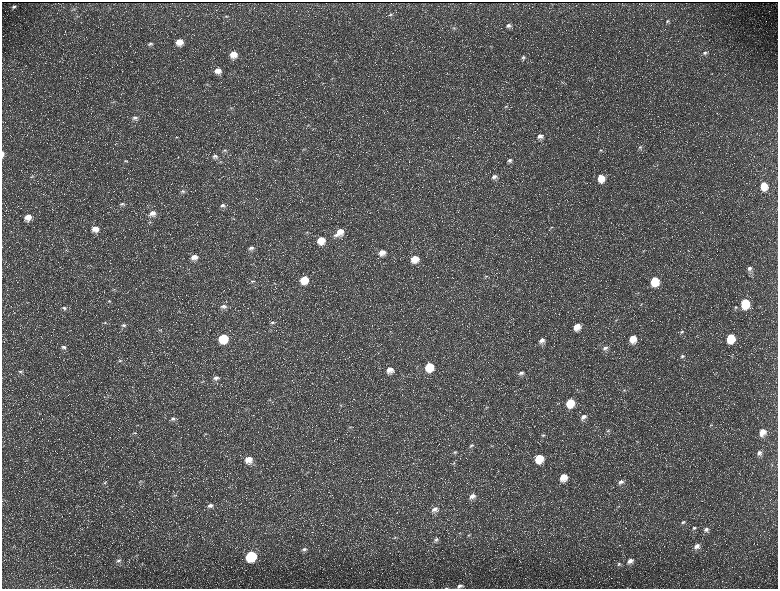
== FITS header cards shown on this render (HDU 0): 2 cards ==
NAXIS1  =                 1552 / length of data axis 1
NAXIS2  =                 1173 / length of data axis 2

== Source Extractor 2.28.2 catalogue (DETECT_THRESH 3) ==
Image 1552 x 1173 px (HDU 0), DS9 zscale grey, zoomed out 1/2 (1 PNG px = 2 x 2 image px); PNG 780 x 591 px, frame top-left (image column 1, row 1173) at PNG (2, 2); no overlay
Background 223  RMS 10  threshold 30.2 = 3 sigma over >= 5 px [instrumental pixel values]
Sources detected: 166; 31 cannot appear on this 1/2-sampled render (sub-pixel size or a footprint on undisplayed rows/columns) and are not listed; the other 135 listed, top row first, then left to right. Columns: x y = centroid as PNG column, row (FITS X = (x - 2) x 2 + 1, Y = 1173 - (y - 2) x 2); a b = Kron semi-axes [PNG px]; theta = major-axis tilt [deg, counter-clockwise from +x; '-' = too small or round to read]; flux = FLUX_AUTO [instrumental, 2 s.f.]
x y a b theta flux
14 7 4 3 - 4100
390 14 5 4 - 3100
77 16 4 3 - 2000
226 16 6 4 5 3000
667 21 5 4 - 3000
508 25 6 5 - 5800
454 28 6 4 -3 3400
179 42 7 6 - 24000
150 43 8 4 18 4800
490 46 4 2 - 930
705 53 6 5 - 4400
233 54 7 7 - 23000
523 57 6 4 25 3700
336 61 5 2 - 1900
218 71 7 6 - 16000
332 78 4 2 - 1400
206 84 4 3 - 1600
506 107 6 4 21 3100
231 108 6 3 -19 2700
135 118 8 6 18 8100
308 125 5 3 - 1900
540 136 7 6 - 11000
177 137 6 3 14 2300
640 147 6 4 32 3800
304 149 5 2 - 1900
225 150 9 4 -8 5000
600 150 5 3 - 2300
3 154 6 2 90 5500
215 156 8 6 7 8200
275 160 3 2 - 1400
510 160 6 5 - 5700
126 161 7 3 17 3000
221 162 5 4 - 3100
32 176 6 4 25 3000
494 177 7 6 - 9300
601 178 7 6 - 32000
764 186 8 7 - 39000
183 191 7 4 5 5200
122 204 8 4 4 5000
222 205 8 6 16 8800
153 213 9 7 8 16000
28 217 8 7 - 22000
551 227 5 3 - 2500
95 229 7 6 - 19000
307 232 5 3 - 2700
339 232 13 8 36 28000
321 240 8 8 - 34000
251 248 9 5 8 9100
643 251 4 3 - 1700
382 253 9 8 - 19000
194 257 8 7 - 18000
415 259 8 8 - 32000
749 268 7 5 50 8500
486 276 7 3 9 3100
304 280 8 7 - 43000
253 281 7 3 9 3300
655 281 7 6 - 66000
274 283 4 2 - 1300
114 289 5 2 - 1700
638 293 4 3 - 1600
109 301 6 3 6 2100
745 303 8 6 85 90000
641 304 3 2 - 1100
223 306 8 5 4 7500
735 307 7 5 45 5300
64 308 7 5 -2 5100
616 320 5 2 - 1700
272 322 7 4 13 4400
105 323 6 4 15 3000
123 325 7 4 4 5200
577 327 7 6 - 24000
160 330 6 4 33 3200
682 332 6 4 36 3500
223 338 7 6 - 89000
730 338 7 6 - 75000
633 339 7 6 - 32000
542 341 8 6 50 12000
64 347 8 6 -5 7400
605 348 7 5 33 7400
682 356 7 5 28 5300
732 356 4 3 - 1600
119 361 6 4 -5 3900
144 363 5 2 - 1400
429 367 8 7 - 65000
390 370 9 8 - 19000
21 371 7 5 -6 5200
521 373 8 5 25 7900
216 378 8 6 2 10000
133 387 4 3 - 1800
624 390 4 4 - 2400
269 400 6 3 12 2200
570 403 8 7 - 53000
341 405 5 4 - 3600
486 407 5 3 - 2400
583 417 8 6 36 12000
173 419 7 5 8 7100
711 425 5 3 - 1700
350 427 6 3 18 2600
608 431 5 4 - 3400
762 432 8 6 67 22000
135 433 7 3 9 2900
206 434 5 3 - 2400
543 435 6 4 17 4300
637 441 3 2 - 1100
471 445 7 5 26 5000
492 446 3 2 - 1100
455 452 7 4 20 4500
759 453 7 6 - 9300
539 458 7 6 - 53000
248 460 9 8 - 28000
413 463 4 3 - 2000
453 463 6 3 28 3000
772 465 3 2 - 1400
563 477 8 6 58 33000
141 480 5 3 - 1900
621 482 7 5 32 7200
104 483 5 3 - 2700
175 495 7 3 -3 3000
472 496 8 6 23 13000
210 505 8 5 14 8400
435 509 9 6 27 11000
683 522 6 4 28 4100
694 528 6 4 30 4200
706 529 7 5 38 7200
469 535 5 4 - 2700
395 538 5 3 - 2100
436 540 7 5 23 5700
697 546 8 6 39 11000
304 549 8 5 13 6500
251 556 7 6 - 160000
118 561 7 5 7 5000
630 561 8 6 36 13000
619 564 6 4 36 3900
460 586 9 5 13 8300
446 588 5 2 - 1700
At the frame edge (FLAGS 8, measured only in part): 3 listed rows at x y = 3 154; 460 586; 446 588
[31 sub-pixel or undisplayed-footprint detections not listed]